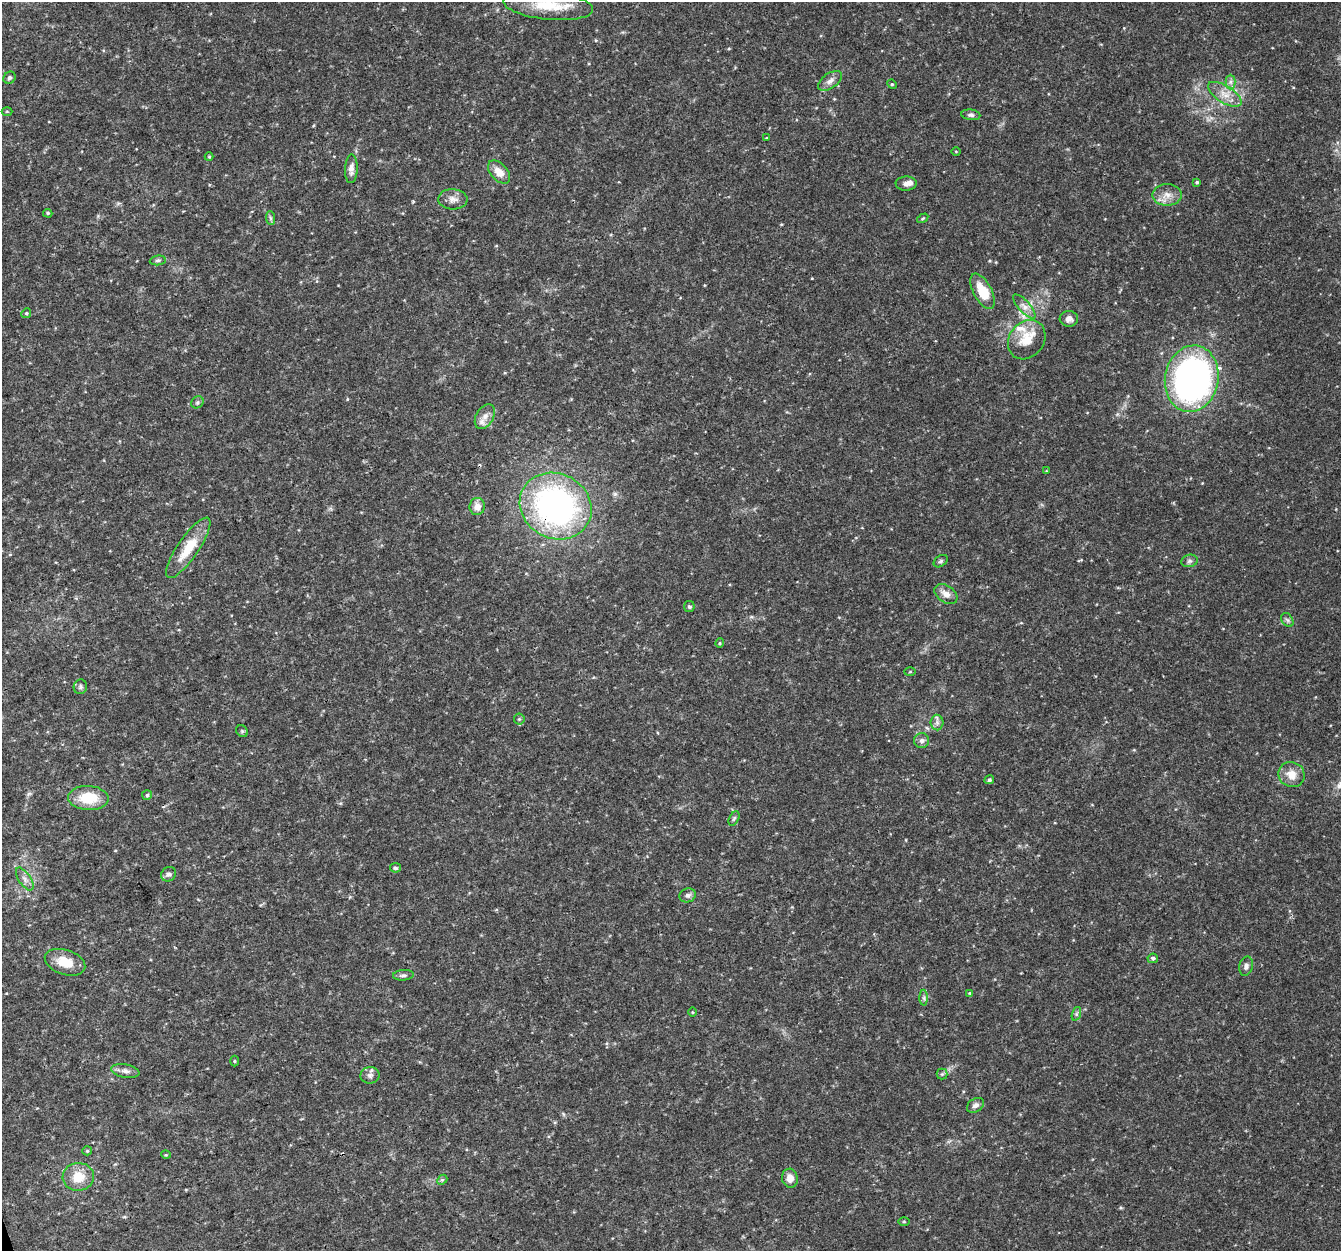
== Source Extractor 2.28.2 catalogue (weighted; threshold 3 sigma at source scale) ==
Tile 7 of 4 x 4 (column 3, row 2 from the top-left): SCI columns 2683-4021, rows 2618-3866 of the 5362 x 5182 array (HDU 1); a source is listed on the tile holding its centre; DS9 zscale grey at full resolution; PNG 1343 x 1253 px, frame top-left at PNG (2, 2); each listed source drawn as its Kron ellipse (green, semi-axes under 4 px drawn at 4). Shown black and unused: <1% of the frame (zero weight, under 3 of 4 exposures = <1% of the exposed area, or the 3 px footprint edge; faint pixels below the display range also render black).
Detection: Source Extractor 2.28.2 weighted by HDU 2 'WHT'; one run over the whole footprint, this tile lists its part. Background 0.0314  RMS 0.0037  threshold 0.0167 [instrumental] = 3 sigma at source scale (4.5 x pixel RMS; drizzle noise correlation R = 1.50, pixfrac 1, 0.0396/0.0396 arcsec/px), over >= 5 px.
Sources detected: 76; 3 inside a brighter listed object's ellipse — not listed separately; the other 73 listed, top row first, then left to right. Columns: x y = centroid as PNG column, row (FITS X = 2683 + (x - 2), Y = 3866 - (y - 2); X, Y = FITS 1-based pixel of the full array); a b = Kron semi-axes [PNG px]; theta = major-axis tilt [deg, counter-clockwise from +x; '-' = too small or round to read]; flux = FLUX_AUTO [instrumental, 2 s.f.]
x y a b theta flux
548 5 45 14 -6 13
9 78 6 5 - 0.77
830 81 14 7 34 2.2
1230 82 7 5 90 1.1
892 84 5 4 - 0.49
1225 94 19 8 -32 4.3
7 111 5 3 - 0.35
971 115 9 5 -7 1.1
766 138 4 3 - 0.26
956 151 4 3 - 0.29
209 157 4 4 - 0.4
351 169 14 6 87 2.2
499 172 14 8 -48 4.3
1197 182 3 3 - 0.5
906 183 10 7 2 1.7
1167 195 15 10 1 3.6
453 199 14 10 -2 2.7
48 213 5 4 - 0.48
270 218 7 4 -89 0.77
923 218 6 3 31 0.45
158 260 8 5 6 0.73
983 291 19 9 -62 9.4
1024 306 15 6 -48 2.2
26 313 5 4 - 0.45
1069 319 9 8 - 1.9
1027 340 21 17 52 8.3
1192 379 33 26 79 140
197 402 6 5 - 0.82
485 416 13 8 59 2.6
1046 471 3 3 - 0.3
477 506 8 7 - 3.1
556 506 37 32 -29 110
188 548 36 10 56 10
941 561 8 5 36 0.73
1189 561 8 6 15 1.1
946 594 13 8 -34 2.9
689 607 5 5 - 0.77
1287 620 7 5 -58 0.91
720 643 4 4 - 0.43
910 672 5 3 - 0.37
80 687 7 6 - 0.9
519 719 5 5 - 0.56
937 722 8 6 -90 1.3
242 731 6 5 - 0.59
922 741 7 7 - 1.3
1291 775 13 12 - 4.8
989 780 5 4 - 0.77
147 795 5 5 - 0.56
88 798 20 12 -3 11
734 819 7 4 62 0.68
395 868 5 4 - 0.71
169 874 8 6 36 1.2
25 879 13 6 -57 1.8
688 895 8 7 - 1.3
1153 958 5 4 - 0.86
65 962 21 12 -18 6.7
1246 966 10 6 76 1.3
403 975 10 5 5 0.98
970 993 4 4 - 0.43
924 998 8 4 -89 0.79
692 1012 4 3 - 0.32
1076 1014 7 4 71 0.71
234 1061 5 3 - 0.37
125 1071 14 6 -10 1.9
942 1074 5 5 - 0.66
370 1075 9 8 - 1.6
975 1105 9 6 33 1.4
87 1151 5 4 - 0.46
166 1155 5 3 - 0.3
78 1177 16 14 6 7.5
790 1178 9 8 - 3.2
442 1180 6 4 42 0.54
904 1221 6 4 0 0.43
Overlapping masked pixels (flux is a lower limit): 1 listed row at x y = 556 506
Isophote crosses this tile's border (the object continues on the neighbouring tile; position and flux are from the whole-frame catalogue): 1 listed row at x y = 548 5